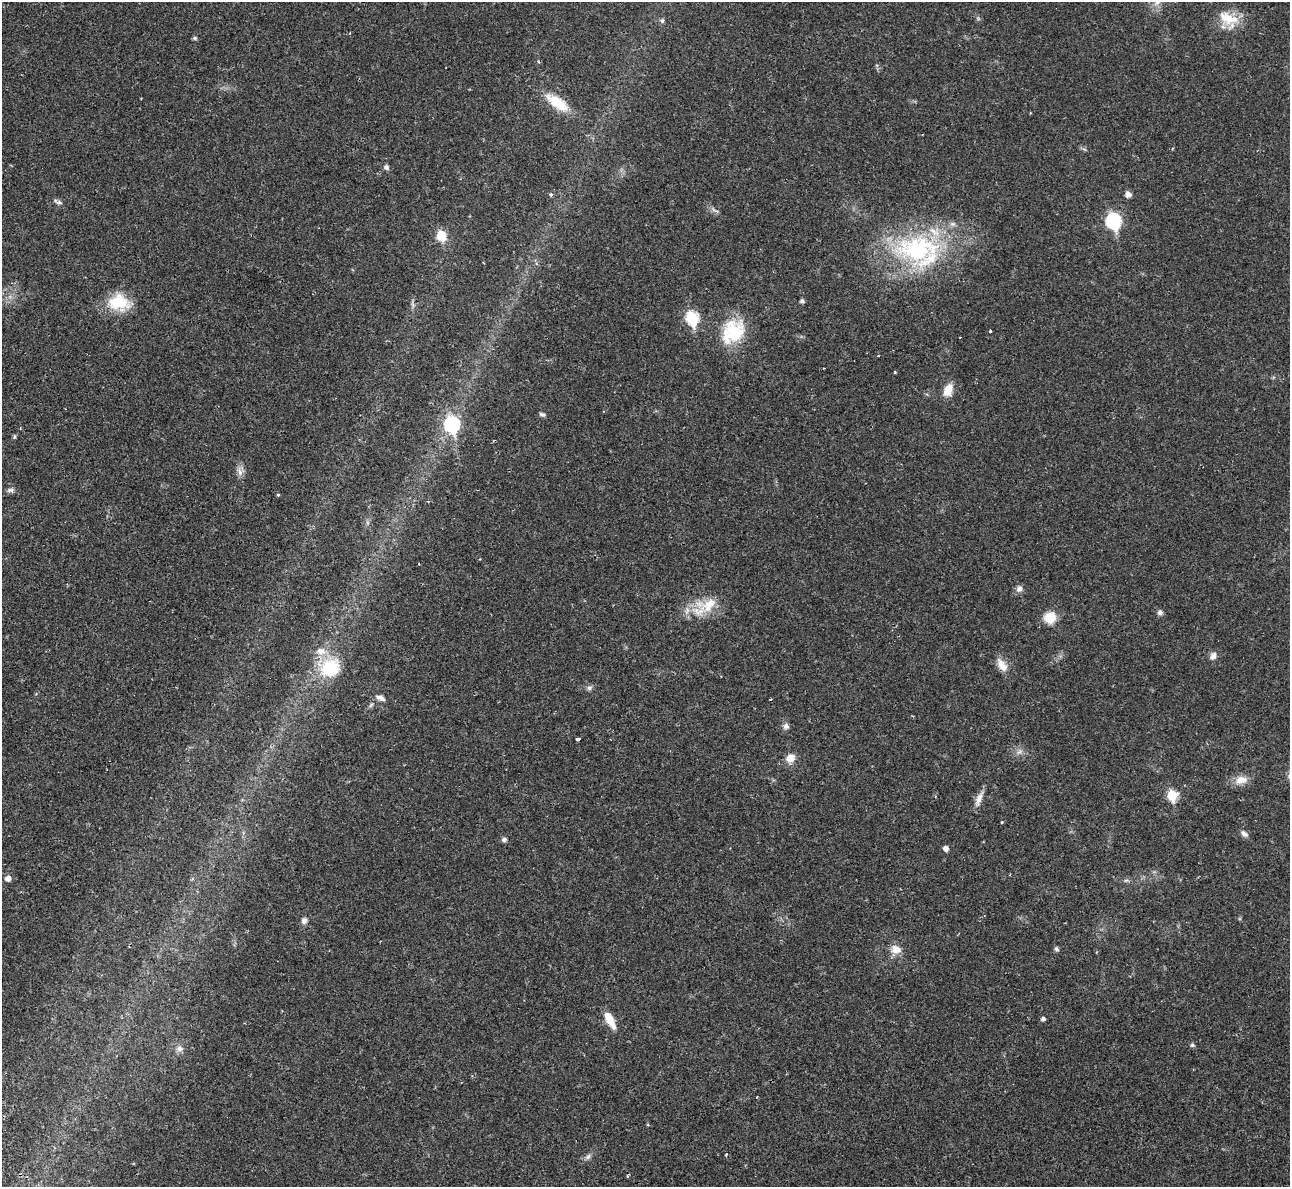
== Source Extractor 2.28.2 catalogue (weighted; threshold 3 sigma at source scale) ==
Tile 7 of 4 x 4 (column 3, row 2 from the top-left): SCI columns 2587-3874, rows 2674-3858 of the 5213 x 5195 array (HDU 1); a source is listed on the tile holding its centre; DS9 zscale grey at full resolution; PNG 1292 x 1189 px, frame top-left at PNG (2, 2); no overlay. Shown black and unused: <1% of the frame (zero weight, under 2 of 3 exposures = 3% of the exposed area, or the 3 px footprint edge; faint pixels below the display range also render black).
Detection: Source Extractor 2.28.2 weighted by HDU 2 'WHT'; one run over the whole footprint, this tile lists its part. Background 0.0288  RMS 0.0041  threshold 0.0184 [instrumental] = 3 sigma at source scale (4.5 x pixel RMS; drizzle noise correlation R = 1.50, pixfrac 1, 0.05/0.05 arcsec/px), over >= 5 px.
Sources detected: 64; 1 too faint to see at this stretch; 3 cosmic-ray / hot-pixel residue — not listed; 1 inside a brighter listed object's ellipse — not listed separately; the other 59 listed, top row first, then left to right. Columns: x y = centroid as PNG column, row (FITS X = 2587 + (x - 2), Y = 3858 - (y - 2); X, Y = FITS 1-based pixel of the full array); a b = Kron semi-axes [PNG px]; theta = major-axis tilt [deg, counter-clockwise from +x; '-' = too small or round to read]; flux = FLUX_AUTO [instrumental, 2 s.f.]
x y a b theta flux
1157 2 13 8 44 2.8
1228 18 30 15 -19 9.6
662 20 7 5 68 0.76
195 38 5 4 - 0.74
557 102 32 13 -36 11
386 167 7 6 - 1.1
1128 194 7 6 - 1.7
551 195 4 3 - 1.2
58 202 13 5 -23 1.2
715 210 14 3 -24 1
1113 221 8 7 - 62
441 235 6 6 - 18
918 249 63 38 2 60
802 301 4 4 - 1.2
119 302 27 19 -8 14
692 318 7 6 - 37
733 331 33 25 50 20
990 331 3 3 - 1.7
878 356 3 2 - 0.34
895 372 3 3 - 0.41
948 390 14 8 65 5.8
542 414 8 5 -20 0.83
452 424 8 7 - 63
15 437 7 4 81 0.54
240 472 12 7 -70 2.1
11 490 9 6 9 1.2
278 495 4 4 - 0.42
1019 589 9 8 - 1.8
709 604 27 14 41 10
1160 612 7 6 - 1.1
1050 617 11 11 - 8.3
1213 656 10 7 61 2
1002 665 20 10 -55 4.2
330 668 30 26 29 18
589 688 6 6 - 0.96
381 698 13 6 -23 1.7
371 705 7 4 71 0.68
786 726 8 7 - 1.4
578 739 4 3 - 5.1
790 758 10 9 - 4.1
1241 780 17 11 11 4.3
1172 795 6 6 - 21
979 799 20 7 67 3.2
1002 822 3 3 - 0.45
1244 833 10 6 -32 1.5
504 839 6 5 - 1.1
946 848 5 5 - 2
8 878 5 5 - 2.6
1126 880 6 4 19 0.63
304 920 8 7 - 1.5
896 949 15 11 -20 4
1056 949 6 5 - 0.87
1043 1019 4 4 - 1.2
610 1020 21 8 -62 6.6
1192 1045 5 5 - 0.9
179 1049 10 7 -22 1.9
726 1154 4 3 - 0.54
588 1156 10 6 38 1.3
627 1176 4 3 - 0.43
Isophote crosses this tile's border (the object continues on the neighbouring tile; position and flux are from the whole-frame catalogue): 1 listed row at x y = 1157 2